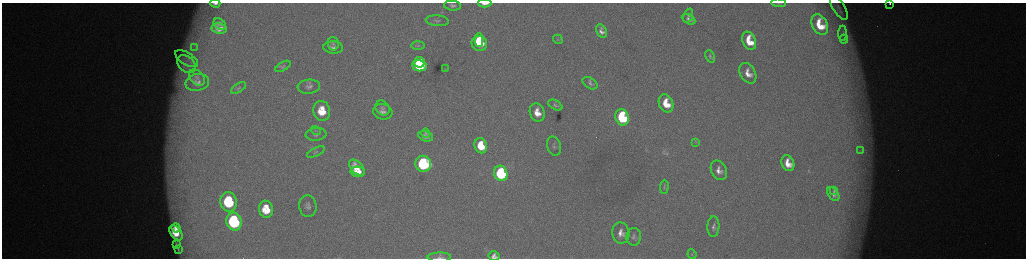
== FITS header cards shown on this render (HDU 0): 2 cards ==
NAXIS1  =                 2048 /fastest changing axis
NAXIS2  =                  512 /next to fastest changing axis

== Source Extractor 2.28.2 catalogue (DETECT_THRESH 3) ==
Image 2048 x 512 px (HDU 0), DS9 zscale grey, zoomed out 1/2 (1 PNG px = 2 x 2 image px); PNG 1028 x 260 px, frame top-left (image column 1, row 511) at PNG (2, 3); each listed source drawn as its Kron ellipse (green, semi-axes under 4 px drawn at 4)
Background 179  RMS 2.1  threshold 6.42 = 3 sigma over >= 5 px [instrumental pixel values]
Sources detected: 80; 5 cannot appear on this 1/2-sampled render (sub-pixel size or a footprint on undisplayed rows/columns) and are neither listed nor drawn; the other 75 listed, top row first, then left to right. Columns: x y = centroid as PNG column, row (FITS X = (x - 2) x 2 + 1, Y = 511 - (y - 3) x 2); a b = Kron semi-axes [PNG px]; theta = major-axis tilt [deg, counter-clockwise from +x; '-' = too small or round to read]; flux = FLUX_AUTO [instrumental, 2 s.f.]
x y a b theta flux
215 3 5 2 - 1400
485 3 6 2 1 3300
778 3 7 1 -2 370
890 4 2 2 - 1100
453 6 8 5 -4 1300
839 7 14 6 -57 2400
688 16 7 4 69 900
689 19 7 4 -29 1600
437 21 12 5 -5 1700
220 24 7 5 -39 1300
820 25 11 7 -61 12000
219 28 7 5 -9 3000
602 31 7 5 -61 2300
843 33 8 3 88 940
558 39 5 3 - 440
844 39 4 3 - 570
479 40 7 4 90 6200
749 41 9 6 -66 11000
479 43 8 7 - 19000
333 44 7 5 -77 1100
418 46 6 4 5 710
194 48 3 3 - 530
333 48 10 6 -3 2000
710 56 6 4 -65 700
187 59 13 6 -32 3500
419 62 5 5 - 11000
186 64 10 7 -40 3600
283 66 8 4 31 750
419 66 7 5 -8 23000
446 69 3 2 - 230
748 73 11 7 -60 4500
197 77 9 6 -47 2000
197 82 12 8 11 3000
590 83 8 5 -33 1100
309 87 11 7 5 2100
239 88 8 4 32 940
666 103 9 7 -67 9600
555 105 8 4 -29 990
383 108 8 6 -53 1600
322 111 10 8 -80 11000
383 112 10 7 -15 2500
537 112 9 7 -72 5700
622 117 8 6 -69 39000
316 130 5 4 - 640
426 133 5 4 - 740
316 134 10 6 6 1800
426 136 7 5 -14 1900
696 142 3 2 - 250
481 146 8 6 -73 11000
554 146 10 6 -74 1500
861 150 4 3 - 630
316 152 9 4 27 1100
788 163 8 6 -66 6200
423 164 8 8 - 56000
357 168 9 5 -46 5600
719 170 10 7 -63 3300
358 172 7 5 -9 5400
501 173 8 6 -72 49000
664 187 7 3 86 610
834 191 4 3 - 570
833 194 8 5 -55 1400
229 202 10 8 -78 35000
308 206 11 8 -82 2100
266 209 8 7 - 10000
234 221 9 7 -78 59000
713 227 10 6 88 1800
176 228 4 3 - 2000
176 233 8 5 -53 6700
621 233 10 8 -80 3900
634 237 9 7 88 1600
177 245 3 1 - 300
178 249 3 1 - 270
692 254 5 2 - 420
494 256 5 5 - 2100
439 257 12 4 1 1600
At the frame edge (FLAGS 8, measured only in part): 6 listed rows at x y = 215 3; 485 3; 778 3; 890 4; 494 256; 439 257
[5 sub-pixel or undisplayed-footprint detections neither listed nor drawn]